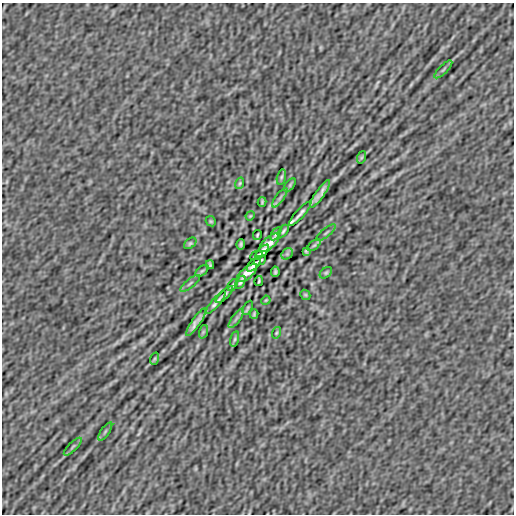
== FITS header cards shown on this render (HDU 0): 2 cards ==
NAXIS1  =                  512
NAXIS2  =                  512

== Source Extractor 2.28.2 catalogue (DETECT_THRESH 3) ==
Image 512 x 512 px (HDU 0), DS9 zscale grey, 1 PNG px = 1 image px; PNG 516 x 516 px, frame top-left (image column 1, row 512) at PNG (2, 3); each listed source drawn as its Kron ellipse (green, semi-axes under 4 px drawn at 4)
Background -4.97e-07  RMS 1.3e-05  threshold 4.02e-05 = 3 sigma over >= 5 px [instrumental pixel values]
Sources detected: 48; all 48 listed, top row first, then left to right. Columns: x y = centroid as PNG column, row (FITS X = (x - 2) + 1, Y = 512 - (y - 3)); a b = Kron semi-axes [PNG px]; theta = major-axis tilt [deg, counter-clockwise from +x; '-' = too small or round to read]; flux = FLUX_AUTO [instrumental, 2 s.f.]
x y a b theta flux
443 69 12 3 45 1.9e-03
362 157 6 4 71 1.1e-03
281 177 8 4 76 1.4e-03
240 183 6 4 72 1.1e-03
290 185 8 4 54 1.4e-03
320 194 16 3 55 5.1e-03
280 198 11 3 55 2.2e-03
262 202 5 2 - 1.3e-03
300 214 16 2 48 4.0e-03
250 216 5 3 - 8.4e-04
211 221 5 4 - 1.1e-03
283 231 7 3 56 1.5e-03
326 233 12 2 39 1.4e-03
276 234 7 4 58 1.6e-03
257 235 5 2 - 1.1e-03
190 243 7 4 39 1.5e-03
269 243 12 5 41 6.7e-03
241 244 5 3 - 1.7e-03
314 245 8 4 37 1.7e-03
262 251 8 4 46 1.9e-03
306 251 4 3 - 1.3e-03
287 254 6 5 - 1.6e-03
256 255 6 2 25 1.5e-03
260 261 6 2 27 1.5e-03
210 265 4 3 - 1.3e-03
254 265 9 4 47 1.8e-03
202 271 8 4 37 1.7e-03
275 272 5 3 - 1.7e-03
247 273 12 5 40 6.6e-03
326 273 7 4 39 1.5e-03
259 281 5 2 - 1.1e-03
240 282 7 4 58 1.6e-03
190 283 12 2 39 1.4e-03
233 285 7 3 56 1.5e-03
224 295 11 3 43 2.5e-03
305 295 5 4 - 1.1e-03
266 300 5 3 - 8.4e-04
216 302 14 2 50 3.1e-03
248 308 8 4 61 1.0e-03
254 314 5 2 - 1.3e-03
236 318 11 3 55 2.2e-03
196 322 16 3 55 5.1e-03
203 332 7 4 72 1.3e-03
276 333 6 4 72 1.1e-03
235 339 7 4 76 1.4e-03
154 359 6 4 71 1.1e-03
105 431 10 2 55 1.6e-03
73 447 12 3 45 1.9e-03